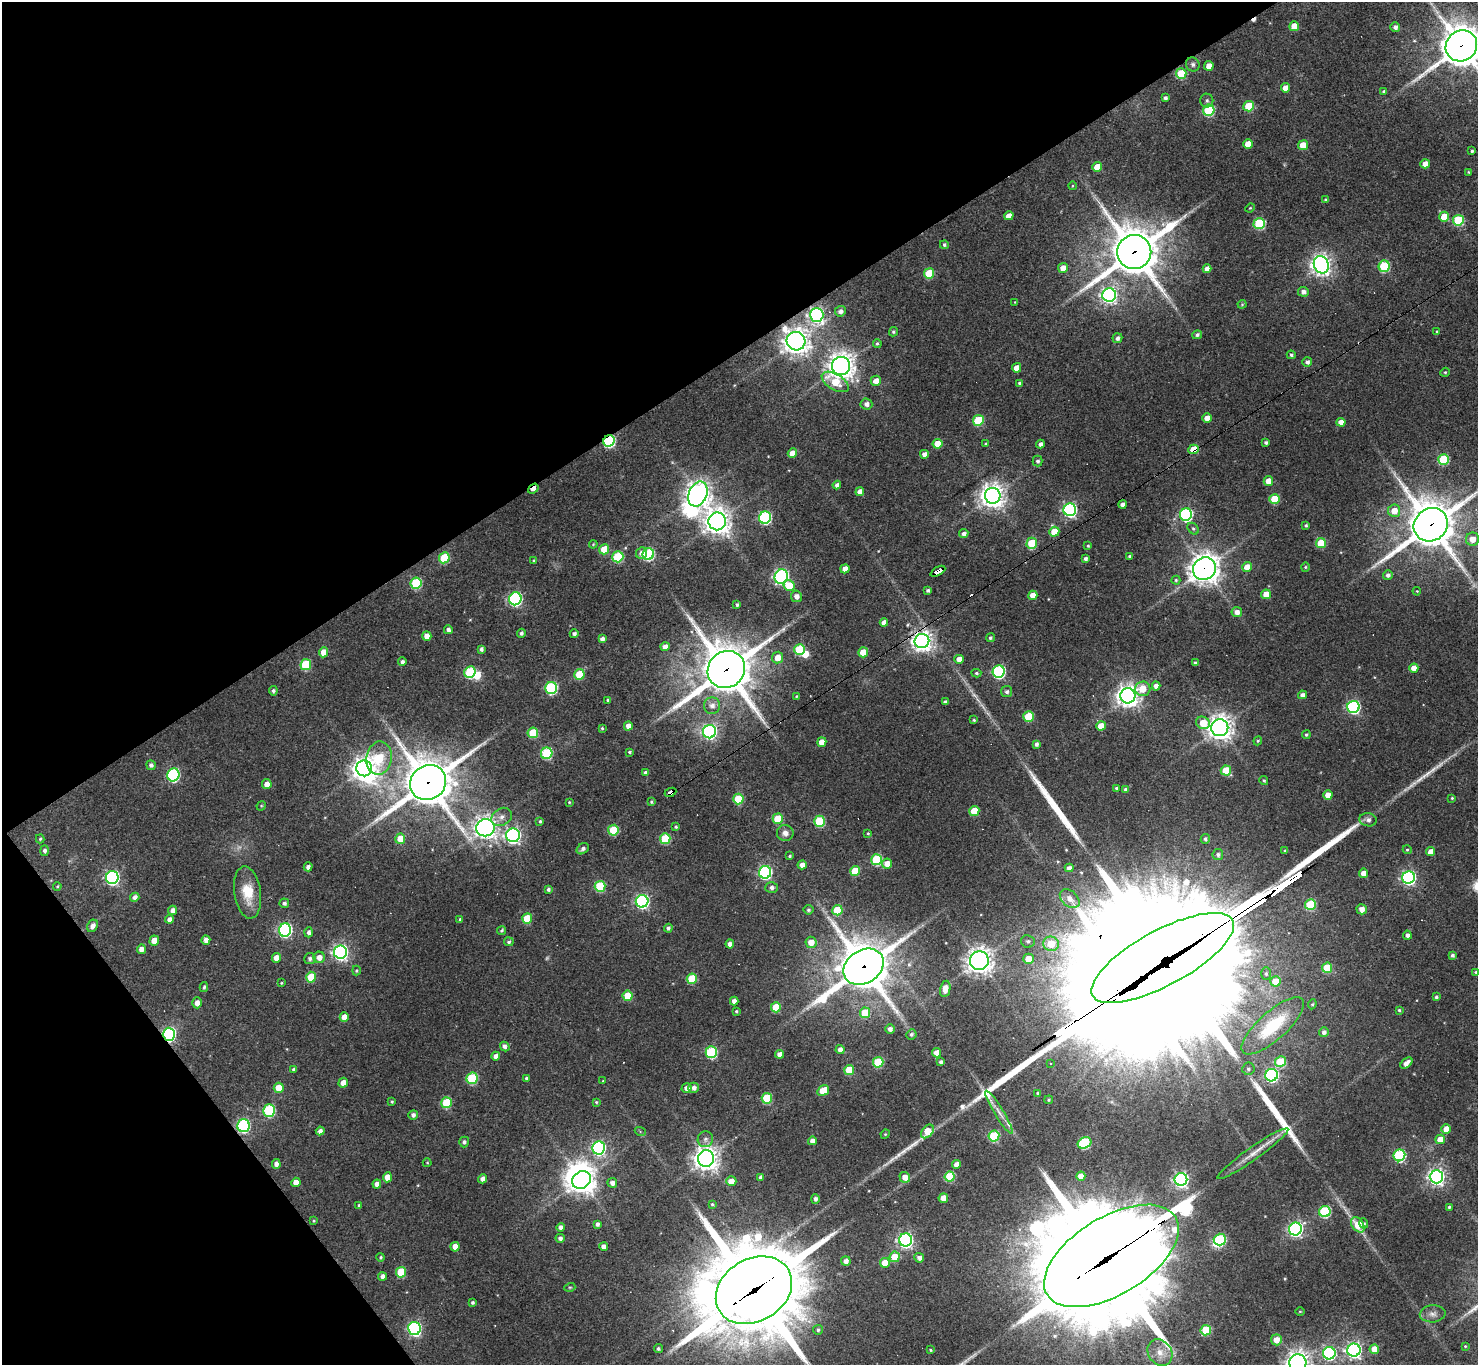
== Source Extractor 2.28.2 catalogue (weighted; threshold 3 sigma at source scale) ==
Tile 5 of 4 x 4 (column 1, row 2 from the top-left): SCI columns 1-1476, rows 2881-4243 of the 5905 x 5899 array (HDU 1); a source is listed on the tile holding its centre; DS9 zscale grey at full resolution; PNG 1480 x 1367 px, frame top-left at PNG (2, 2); each listed source drawn as its Kron ellipse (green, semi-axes under 4 px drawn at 4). Shown black and unused: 32% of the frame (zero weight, under 3 of 4 exposures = <1% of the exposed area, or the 3 px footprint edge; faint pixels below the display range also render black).
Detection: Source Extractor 2.28.2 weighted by HDU 2 'WHT'; one run over the whole footprint, this tile lists its part. Background 0.123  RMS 0.0066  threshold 0.0298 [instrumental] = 3 sigma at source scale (4.5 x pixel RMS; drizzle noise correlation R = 1.50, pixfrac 1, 0.05/0.05 arcsec/px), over >= 5 px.
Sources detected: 411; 1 too faint to see at this stretch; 7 inside a brighter object's white glare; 3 cosmic-ray / hot-pixel residue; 8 long thin detections or spike segments (spike, bleed or trail) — neither listed nor drawn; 4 inside a brighter listed object's ellipse — not listed separately; the other 388 listed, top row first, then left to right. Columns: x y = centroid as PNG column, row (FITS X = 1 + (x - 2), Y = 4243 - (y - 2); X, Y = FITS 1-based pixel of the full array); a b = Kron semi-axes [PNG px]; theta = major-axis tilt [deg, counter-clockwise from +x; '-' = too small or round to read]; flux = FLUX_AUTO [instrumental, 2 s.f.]
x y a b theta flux
1294 26 5 5 - 12
1395 27 5 5 - 2.6
1461 46 16 15 - 1800
1193 64 7 6 - 2
1209 66 5 4 - 6.9
1181 74 5 5 - 33
1285 88 4 4 - 6.6
1384 91 4 3 - 1.5
1165 98 4 3 - 1.6
1207 100 7 6 - 1.8
1249 106 5 5 - 28
1209 110 6 5 - 56
1248 144 5 4 - 10
1303 145 5 5 - 10
1472 151 3 3 - 1.2
1425 164 5 4 - 6.1
1097 167 5 4 - 11
1468 172 4 3 - 0.62
1072 186 4 3 - 0.49
1326 200 3 3 - 1.3
1250 208 5 3 - 0.62
1009 216 5 4 - 5.7
1444 217 5 5 - 10
1458 220 5 5 - 45
1259 224 5 5 - 52
944 245 4 4 - 1.3
1134 252 17 17 - 2600
1321 265 9 7 -68 440
1384 266 5 5 - 55
1063 268 5 5 - 5.9
1207 269 4 4 - 4.5
929 273 5 5 - 29
1303 292 5 5 - 2.9
1109 295 7 6 - 190
1015 302 4 2 - 0.43
1242 304 4 4 - 0.69
840 311 5 5 - 2.8
817 315 7 6 - 200
1437 331 4 3 - 0.67
893 332 5 4 - 1.1
1197 335 5 4 - 1.8
1117 338 5 4 - 2.3
796 341 9 9 - 650
877 344 4 4 - 1.1
1291 355 4 4 - 1.3
1307 362 5 5 - 2.3
841 366 9 9 - 640
1017 368 5 4 - 6.5
1445 372 5 4 - 0.84
876 381 5 5 - 6.3
835 382 15 8 -31 17
1020 383 4 3 - 1.9
866 404 6 5 - 3.3
1207 418 5 4 - 6
978 420 5 5 - 42
1341 422 4 4 - 5.9
609 441 6 5 - 81
1266 442 4 3 - 1.5
938 444 5 5 - 13
986 444 3 3 - 0.78
1040 444 4 4 - 2.5
1194 449 5 4 - 20
792 453 5 4 - 7.9
924 454 4 4 - 3.4
1443 459 5 5 - 42
1038 461 5 5 - 1.7
1268 481 5 5 - 6.5
837 485 4 4 - 2.6
533 489 6 3 38 6.5
860 492 4 4 - 5.3
698 494 13 9 68 670
993 496 8 8 - 630
1275 499 5 5 - 26
1123 504 4 4 - 3.2
1070 510 6 6 - 140
1394 511 6 6 - 8.6
1186 514 6 6 - 110
765 518 6 6 - 94
717 521 9 8 - 700
1306 525 3 3 - 1
1431 525 18 16 39 2700
1193 529 6 5 - 1.3
1054 532 5 5 - 15
964 534 4 4 - 2.7
1473 539 6 6 - 7.5
1032 543 5 5 - 28
1321 543 5 5 - 25
593 544 4 3 - 0.64
1088 546 4 3 - 0.78
604 549 5 5 - 16
642 553 6 5 - 3.9
648 554 6 5 - 74
1130 556 4 3 - 1.3
618 557 5 5 - 45
444 558 5 5 - 36
1085 559 4 4 - 2
534 561 4 3 - 1.2
1247 567 5 5 - 7.5
1305 567 4 4 - 0.85
845 569 4 4 - 6.1
1204 569 12 11 - 710
938 571 8 4 29 47
1388 575 5 5 - 2.3
781 576 7 6 - 170
1176 580 4 4 - 0.9
416 583 6 5 - 48
789 586 5 5 - 17
928 590 4 3 - 1.5
1417 591 4 3 - 0.64
1266 594 5 4 - 9.1
1033 595 5 4 - 5.9
796 596 5 5 - 3.6
515 599 6 6 - 120
737 605 4 4 - 1.4
1237 612 5 5 - 3.7
884 622 4 4 - 4.5
448 630 4 4 - 2.2
521 633 4 4 - 1.6
574 634 4 4 - 2.1
427 636 5 4 - 6.5
990 638 4 4 - 1.2
602 639 4 4 - 3.2
922 641 7 7 - 420
665 647 4 4 - 5
481 649 4 3 - 1.7
799 649 5 5 - 39
323 652 5 4 - 8.4
863 652 5 5 - 13
778 658 6 5 - 8
959 659 4 4 - 5.5
402 662 4 4 - 2
1195 663 3 3 - 1.2
306 665 5 5 - 38
1414 668 4 4 - 7.2
726 670 19 18 - 3100
470 672 6 5 - 51
999 672 6 6 - 100
976 673 5 4 - 1
579 674 5 5 - 25
1156 686 4 4 - 4
551 688 6 6 - 75
1143 689 8 7 - 12
273 691 4 4 - 1.4
1007 692 5 5 - 1.8
1302 695 4 4 - 3
796 696 4 3 - 0.75
1128 696 7 7 - 550
608 700 4 3 - 1.4
945 702 4 3 - 1.5
712 706 8 8 - 4
1353 707 6 6 - 110
1028 716 5 5 - 26
974 720 4 3 - 0.84
1203 723 7 6 - 13
628 726 4 4 - 5.6
1101 726 5 4 - 11
602 728 4 4 - 0.79
1220 728 8 8 - 580
709 732 6 6 - 150
533 733 5 5 - 29
1306 735 4 4 - 1.1
1258 741 4 4 - 0.84
822 742 5 4 - 7.2
1036 744 4 4 - 2
629 752 4 3 - 1.1
547 753 6 5 - 57
379 758 17 12 80 41
151 765 5 4 - 2
364 768 8 7 - 620
1226 770 5 5 - 25
646 773 4 4 - 2
173 775 6 6 - 90
1264 781 4 4 - 0.98
428 783 19 17 37 2800
267 784 5 5 - 4.6
1116 788 3 3 - 0.97
1126 789 4 3 - 2.1
671 792 6 4 27 140
1328 795 4 4 - 7.3
1452 798 3 3 - 0.76
738 799 5 5 - 33
569 802 3 3 - 0.64
651 802 4 3 - 0.88
261 806 5 4 - 0.67
974 811 5 5 - 19
502 817 11 8 32 4.4
778 819 5 5 - 26
1368 820 8 6 -7 3
540 821 3 3 - 1
819 821 5 5 - 46
676 827 3 3 - 0.87
485 828 9 8 - 460
613 830 5 5 - 32
785 833 8 8 - 3.9
868 833 4 3 - 0.81
513 835 7 7 - 200
40 839 4 4 - 0.85
400 839 5 5 - 12
665 839 5 5 - 36
1205 839 5 4 - 1.5
583 849 6 5 - 2
1285 850 4 4 - 0.72
1407 850 4 4 - 0.82
44 851 5 4 - 1.9
1431 852 4 4 - 5.3
1218 855 5 5 - 1.9
790 856 3 3 - 0.84
877 860 5 5 - 51
887 864 5 5 - 6.5
802 865 4 4 - 4.6
308 867 4 4 - 2.8
1069 868 4 4 - 3.1
855 871 5 5 - 22
765 872 6 6 - 110
1364 873 4 4 - 7.4
1409 877 6 6 - 160
112 878 6 6 - 140
57 886 4 3 - 0.77
600 886 5 5 - 46
771 888 6 5 - 2.5
548 889 4 4 - 1.7
248 892 26 13 -82 17
135 897 5 4 - 3
1070 899 11 7 -42 4.8
642 901 6 6 - 140
284 903 5 4 - 1.8
1310 905 5 5 - 39
1362 909 5 5 - 4.6
172 910 4 4 - 3
808 910 5 4 - 1.3
837 910 5 5 - 26
169 919 4 4 - 3.2
460 919 4 3 - 1
527 919 5 5 - 22
93 926 6 5 - 3.5
668 928 4 4 - 1.9
285 930 6 6 - 130
502 930 5 4 - 1.1
309 932 5 4 - 2.3
1407 935 4 4 - 2.1
206 940 5 4 - 3.7
154 941 5 4 - 9.3
1028 941 7 6 - 1.9
509 942 5 4 - 1.2
811 942 5 5 - 7.8
730 944 4 4 - 3.4
1051 944 8 7 - 17
141 949 5 4 - 4.2
340 952 7 6 - 200
1452 955 4 3 - 1.6
319 957 5 5 - 5
276 958 5 4 - 5.6
1163 958 79 27 28 33000
310 959 5 5 - 2
1028 959 5 5 - 10
979 961 9 9 - 510
864 967 21 16 34 3100
1327 968 5 5 - 24
356 971 5 4 - 0.84
1476 972 4 3 - 0.74
1266 974 6 5 - 1.4
311 977 5 5 - 20
692 979 5 5 - 31
1275 981 5 5 - 15
281 983 4 3 - 0.71
204 987 5 3 - 1.1
945 989 8 5 78 6.7
628 996 5 5 - 20
1436 997 3 3 - 1.3
734 1001 4 4 - 3.7
197 1003 5 4 - 4.3
1312 1004 5 4 - 0.87
776 1007 5 5 - 22
1399 1010 3 3 - 0.9
736 1011 4 3 - 0.86
865 1013 5 5 - 20
344 1017 5 4 - 7.3
1273 1026 40 14 42 41
890 1029 5 5 - 2.9
1324 1032 5 4 - 2.3
169 1034 6 6 - 120
911 1034 5 5 - 1.4
505 1047 5 4 - 2.9
840 1050 5 4 - 3.4
711 1052 6 5 - 63
937 1053 4 4 - 6.5
780 1054 4 4 - 4.1
496 1056 4 4 - 3.9
878 1062 5 5 - 34
941 1062 4 3 - 1.8
1280 1062 5 5 - 26
1406 1063 7 4 40 4.3
1051 1064 3 3 - 0.68
294 1069 3 3 - 1.5
1248 1069 6 6 - 1.8
849 1070 5 5 - 21
1272 1075 6 6 - 120
472 1078 6 5 - 47
526 1078 3 3 - 1.3
603 1081 3 3 - 0.57
343 1083 5 4 - 5.3
279 1088 5 5 - 13
687 1088 5 5 - 4.3
694 1088 5 5 - 3
823 1090 6 5 - 16
1038 1093 4 3 - 1.3
767 1098 5 5 - 34
1049 1100 4 4 - 0.77
392 1102 4 3 - 0.71
596 1102 4 4 - 0.78
447 1103 5 5 - 34
269 1111 6 6 - 63
999 1112 25 4 -58 5
413 1115 5 4 - 2.4
243 1126 6 6 - 110
1446 1129 5 4 - 8.7
320 1131 4 4 - 2.5
640 1131 5 3 - 0.71
927 1131 8 5 49 13
885 1134 5 4 - 0.73
994 1136 5 5 - 46
705 1139 8 7 - 2.2
1440 1139 5 4 - 8.9
812 1141 4 4 - 3.5
464 1142 5 5 - 1.7
1085 1143 7 5 27 56
599 1148 7 6 - 130
1253 1154 43 6 35 9.6
1399 1155 6 5 - 76
706 1159 8 8 - 600
427 1163 4 4 - 0.63
276 1164 5 4 - 3.1
957 1164 4 4 - 5.5
950 1176 5 5 - 33
1081 1176 4 4 - 6.3
387 1177 5 4 - 8
760 1177 4 3 - 1.8
905 1177 5 5 - 6.2
1436 1177 6 6 - 260
483 1179 4 4 - 3.6
1181 1179 6 6 - 190
581 1180 10 8 32 700
731 1181 5 5 - 7.5
296 1182 4 4 - 6.3
612 1183 5 4 - 3.1
377 1184 4 4 - 3.5
943 1198 5 4 - 7.3
815 1199 5 4 - 2.3
712 1204 4 3 - 0.93
359 1205 3 3 - 1.1
1449 1207 4 3 - 1
1325 1212 6 5 - 61
314 1221 4 3 - 0.73
1364 1223 5 4 - 1.2
597 1224 4 3 - 2
1358 1225 8 6 -55 16
561 1227 4 4 - 3
1295 1229 6 6 - 190
560 1238 4 4 - 2.2
906 1240 6 6 - 200
1220 1240 6 6 - 63
455 1247 5 4 - 7.1
604 1247 4 4 - 4.2
1111 1256 75 39 31 27000
381 1257 4 4 - 0.96
895 1257 5 5 - 15
919 1258 5 4 - 3
846 1261 5 4 - 3.3
885 1263 5 5 - 13
401 1272 5 5 - 28
382 1276 4 4 - 2.8
570 1287 5 3 - 0.65
754 1290 40 31 31 11000
472 1302 3 3 - 1.3
1300 1311 4 3 - 0.59
1433 1314 13 8 4 3.9
414 1328 7 6 - 140
818 1330 5 5 - 1.4
1206 1330 5 5 - 30
1276 1340 5 5 - 7.2
1465 1346 4 3 - 0.66
658 1349 4 4 - 1.5
1374 1349 5 4 - 11
930 1350 3 2 - 0.8
1354 1350 6 6 - 230
1160 1352 14 11 -53 8.1
1329 1353 6 6 - 110
1298 1363 8 8 - 510
Overlapping masked pixels (flux is a lower limit): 19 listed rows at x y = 1461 46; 1134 252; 817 315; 609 441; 1194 449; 533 489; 1431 525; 1204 569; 938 571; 922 641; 726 670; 428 783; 671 792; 1163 958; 864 967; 169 1034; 243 1126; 1111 1256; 754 1290
Isophote crosses this tile's border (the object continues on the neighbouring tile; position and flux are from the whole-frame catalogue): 4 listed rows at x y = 1461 46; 1431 525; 754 1290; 1298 1363